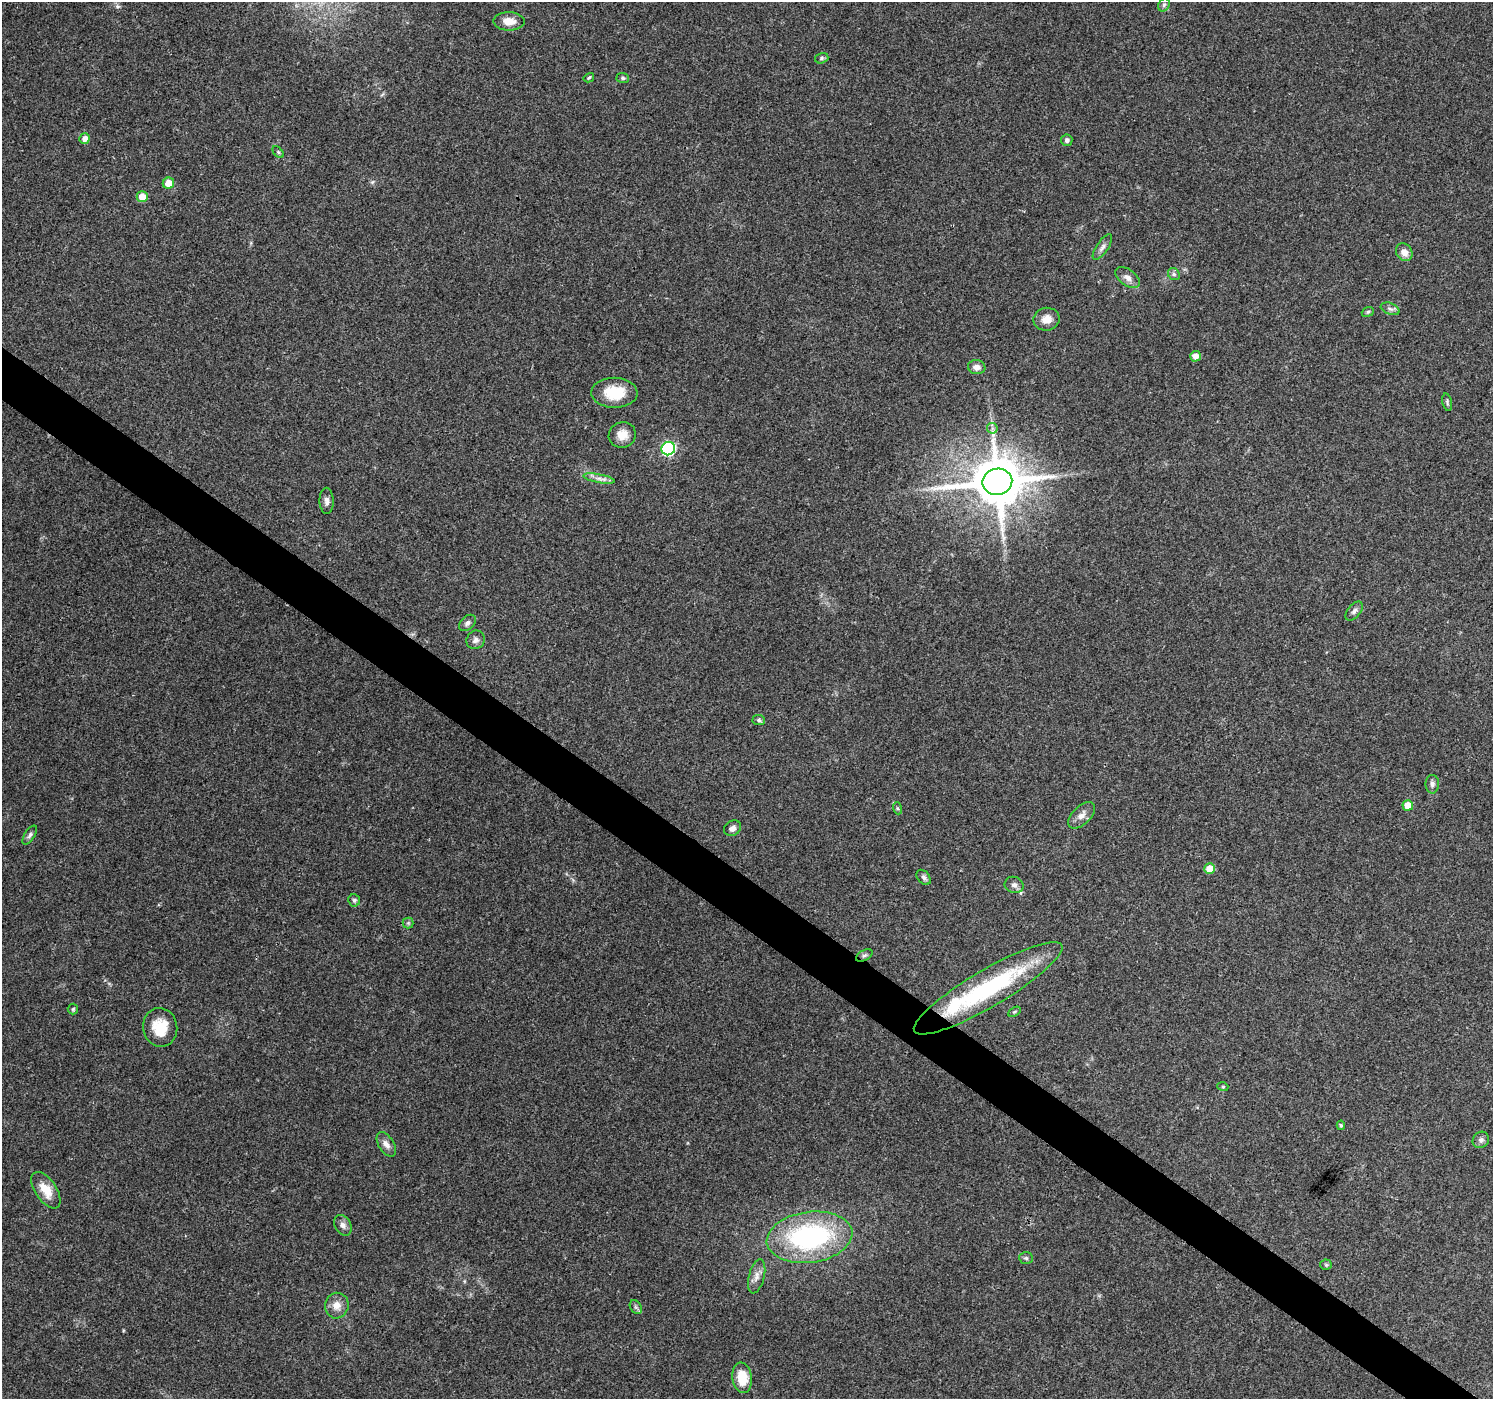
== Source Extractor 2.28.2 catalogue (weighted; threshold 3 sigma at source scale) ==
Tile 6 of 4 x 4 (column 2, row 2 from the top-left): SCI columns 1499-2989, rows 3039-4435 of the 5972 x 6010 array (HDU 1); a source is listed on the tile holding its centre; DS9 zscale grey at full resolution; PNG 1495 x 1401 px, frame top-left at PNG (2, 2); each listed source drawn as its Kron ellipse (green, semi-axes under 4 px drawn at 4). Shown black and unused: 4% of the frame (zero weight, under 3 of 4 exposures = <1% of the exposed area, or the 3 px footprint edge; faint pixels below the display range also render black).
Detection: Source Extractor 2.28.2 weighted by HDU 2 'WHT'; one run over the whole footprint, this tile lists its part. Background 0.0748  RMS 0.0045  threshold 0.0201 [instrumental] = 3 sigma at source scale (4.5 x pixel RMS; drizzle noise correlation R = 1.50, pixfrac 1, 0.0396/0.0396 arcsec/px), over >= 5 px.
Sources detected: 61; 1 inside a brighter listed object's ellipse — not listed separately; the other 60 listed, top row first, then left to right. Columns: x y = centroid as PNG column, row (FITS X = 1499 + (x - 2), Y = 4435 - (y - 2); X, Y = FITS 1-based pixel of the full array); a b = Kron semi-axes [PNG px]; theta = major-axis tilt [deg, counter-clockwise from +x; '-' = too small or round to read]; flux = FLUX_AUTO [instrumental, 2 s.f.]
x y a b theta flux
1164 5 7 5 68 1.1
509 21 15 9 -1 5.2
822 58 7 5 17 0.85
589 78 5 4 - 0.55
623 78 6 5 - 0.81
85 139 5 5 - 3.1
1067 140 6 5 - 1.2
278 152 7 4 -46 0.66
168 183 6 5 - 5.7
142 197 5 5 - 6.3
1102 247 15 5 56 1.8
1404 252 9 8 - 3.3
1174 274 6 5 - 0.95
1128 278 14 8 -37 2.8
1390 309 10 5 -21 1.5
1368 312 6 4 22 0.74
1047 319 13 11 10 4.1
1195 356 5 5 - 2.8
977 367 9 7 -9 2.7
614 393 23 15 -1 13
1447 402 9 4 -78 0.87
992 428 5 5 - 1.1
622 435 13 12 - 5.2
668 449 7 6 - 77
599 478 16 4 -10 2.2
997 482 15 13 11 2400
327 501 13 7 -89 1.9
1354 611 11 6 49 1.5
467 623 10 6 43 1.4
476 640 9 9 - 1.8
759 720 6 5 - 0.79
1432 784 9 6 89 1.7
1408 805 5 5 - 6.3
897 808 6 4 -71 0.68
1081 815 16 9 45 3.2
733 828 9 7 36 2
30 835 11 5 57 1.2
1209 868 5 5 - 7.4
924 877 8 6 -51 1.3
1014 885 9 8 - 1.8
354 900 6 5 - 0.94
408 923 5 5 - 0.75
864 956 9 5 27 1
988 988 85 18 30 59
73 1009 5 5 - 0.61
1014 1012 7 4 31 0.58
160 1027 19 17 -80 11
1223 1087 5 3 - 0.48
1341 1125 5 4 - 0.7
1481 1140 9 7 42 1.6
386 1144 13 7 -58 2.7
46 1190 21 10 -56 7.7
343 1225 11 8 -60 2.1
810 1237 43 25 8 75
1026 1258 7 5 -3 0.83
1326 1265 5 5 - 0.67
757 1276 17 8 76 3.2
337 1306 13 11 72 4.3
636 1307 7 5 -59 1
742 1378 15 9 -81 9.1